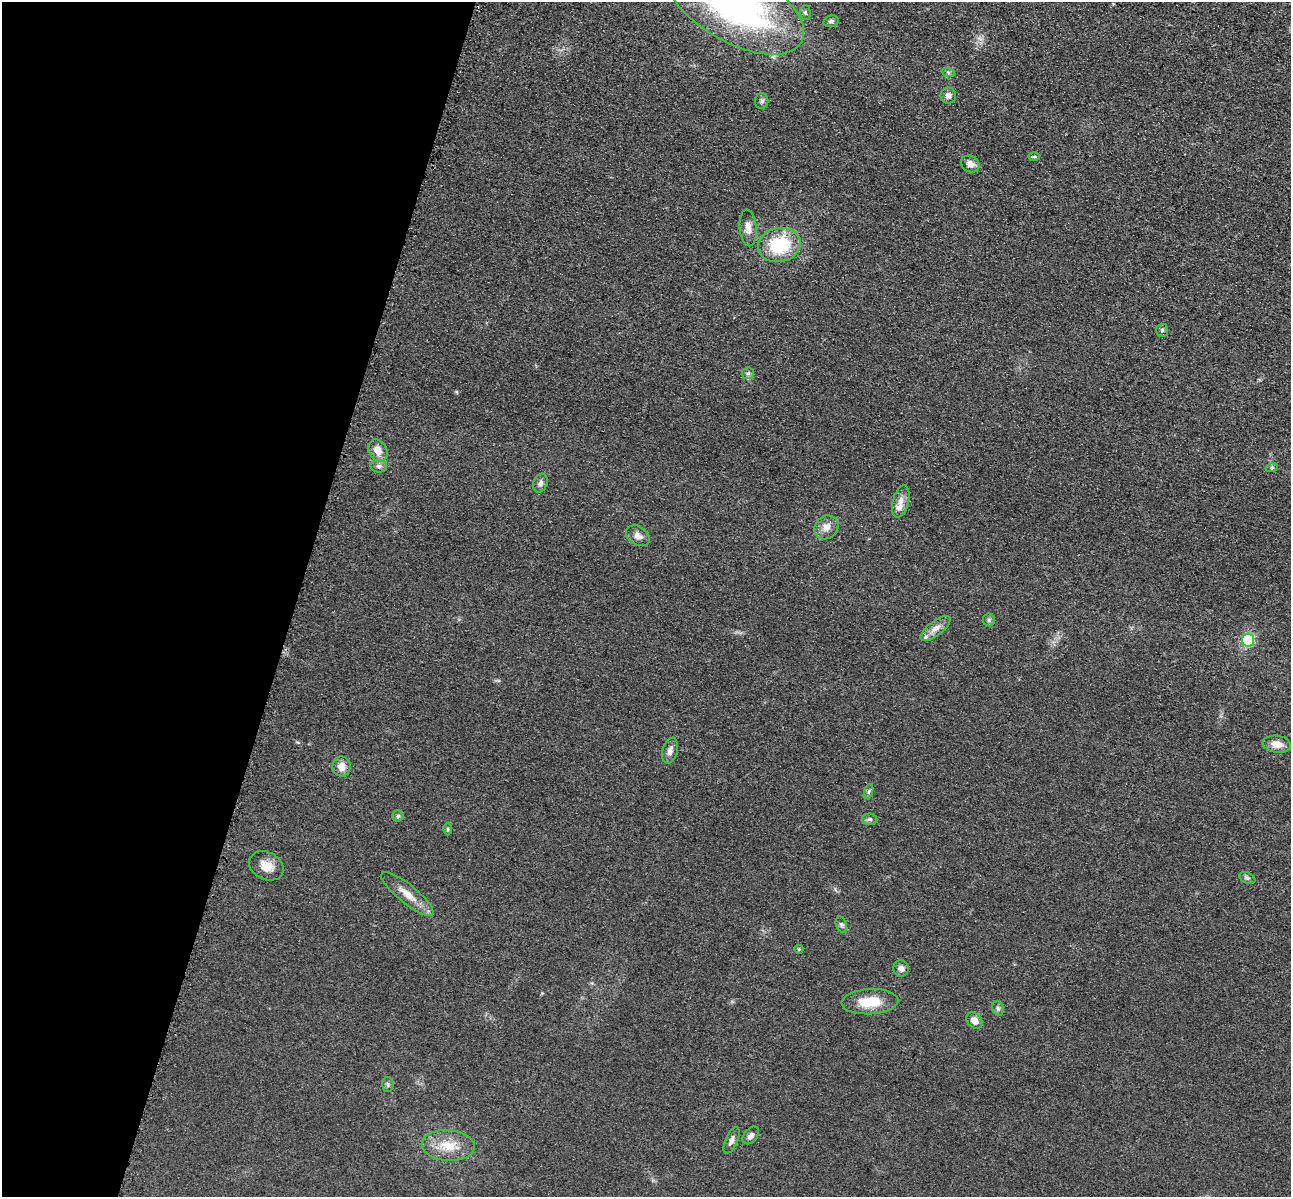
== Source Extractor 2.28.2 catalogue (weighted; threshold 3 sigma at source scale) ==
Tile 9 of 4 x 4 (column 1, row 3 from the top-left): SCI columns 173-1461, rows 1591-2785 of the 5350 x 5365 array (HDU 1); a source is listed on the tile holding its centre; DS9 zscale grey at full resolution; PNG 1293 x 1199 px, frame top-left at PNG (2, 2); each listed source drawn as its Kron ellipse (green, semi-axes under 4 px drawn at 4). Shown black and unused: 23% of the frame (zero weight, under 3 of 4 exposures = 9% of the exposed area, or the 3 px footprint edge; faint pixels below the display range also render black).
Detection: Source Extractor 2.28.2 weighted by HDU 2 'WHT'; one run over the whole footprint, this tile lists its part. Background 0.0477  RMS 0.0085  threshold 0.0383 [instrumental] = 3 sigma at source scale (4.5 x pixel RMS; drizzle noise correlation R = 1.50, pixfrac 1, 0.05/0.05 arcsec/px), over >= 5 px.
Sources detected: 44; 2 inside a brighter listed object's ellipse — not listed separately; the other 42 listed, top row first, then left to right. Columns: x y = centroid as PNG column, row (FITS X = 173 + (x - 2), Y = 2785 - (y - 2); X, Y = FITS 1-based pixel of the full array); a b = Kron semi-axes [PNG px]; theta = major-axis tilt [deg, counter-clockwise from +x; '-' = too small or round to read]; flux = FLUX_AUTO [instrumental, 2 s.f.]
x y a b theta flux
735 6 75 37 -29 290
805 13 7 5 -89 1.5
831 21 8 5 16 2.3
948 72 7 4 -20 1.4
948 96 8 8 - 3.9
762 101 8 6 88 2.3
1034 157 6 3 0 1.2
970 164 10 8 -33 5.7
748 228 18 8 -85 6.2
779 245 21 17 12 47
1162 330 7 5 -90 1.7
748 373 6 6 - 1.7
378 450 12 9 -62 8.6
379 466 8 6 -2 2.9
1272 467 6 4 19 1.2
540 483 9 7 68 2.9
901 501 16 8 75 5.9
826 527 13 11 44 6.6
638 536 13 9 -34 4.7
989 620 6 6 - 1.7
935 628 18 7 38 6.1
1248 640 6 6 - 59
1277 744 14 8 -8 7.6
670 751 13 7 75 4.5
341 766 10 9 - 7.2
869 791 8 3 71 1.3
398 816 5 5 - 1.6
870 819 8 5 -1 1.9
448 829 6 4 90 1.1
266 866 18 13 -28 10
1247 878 8 5 -24 1.9
407 894 33 9 -39 12
841 925 8 5 -70 2
799 949 4 4 - 1.1
901 968 8 7 - 3.2
870 1002 28 12 3 22
998 1008 7 5 -70 1.8
974 1021 9 7 -42 6.6
388 1084 7 5 -88 1.8
751 1135 10 6 50 3.6
731 1140 14 6 66 3.6
448 1145 26 15 -5 19
Isophote crosses this tile's border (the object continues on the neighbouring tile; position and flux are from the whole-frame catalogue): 1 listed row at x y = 735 6